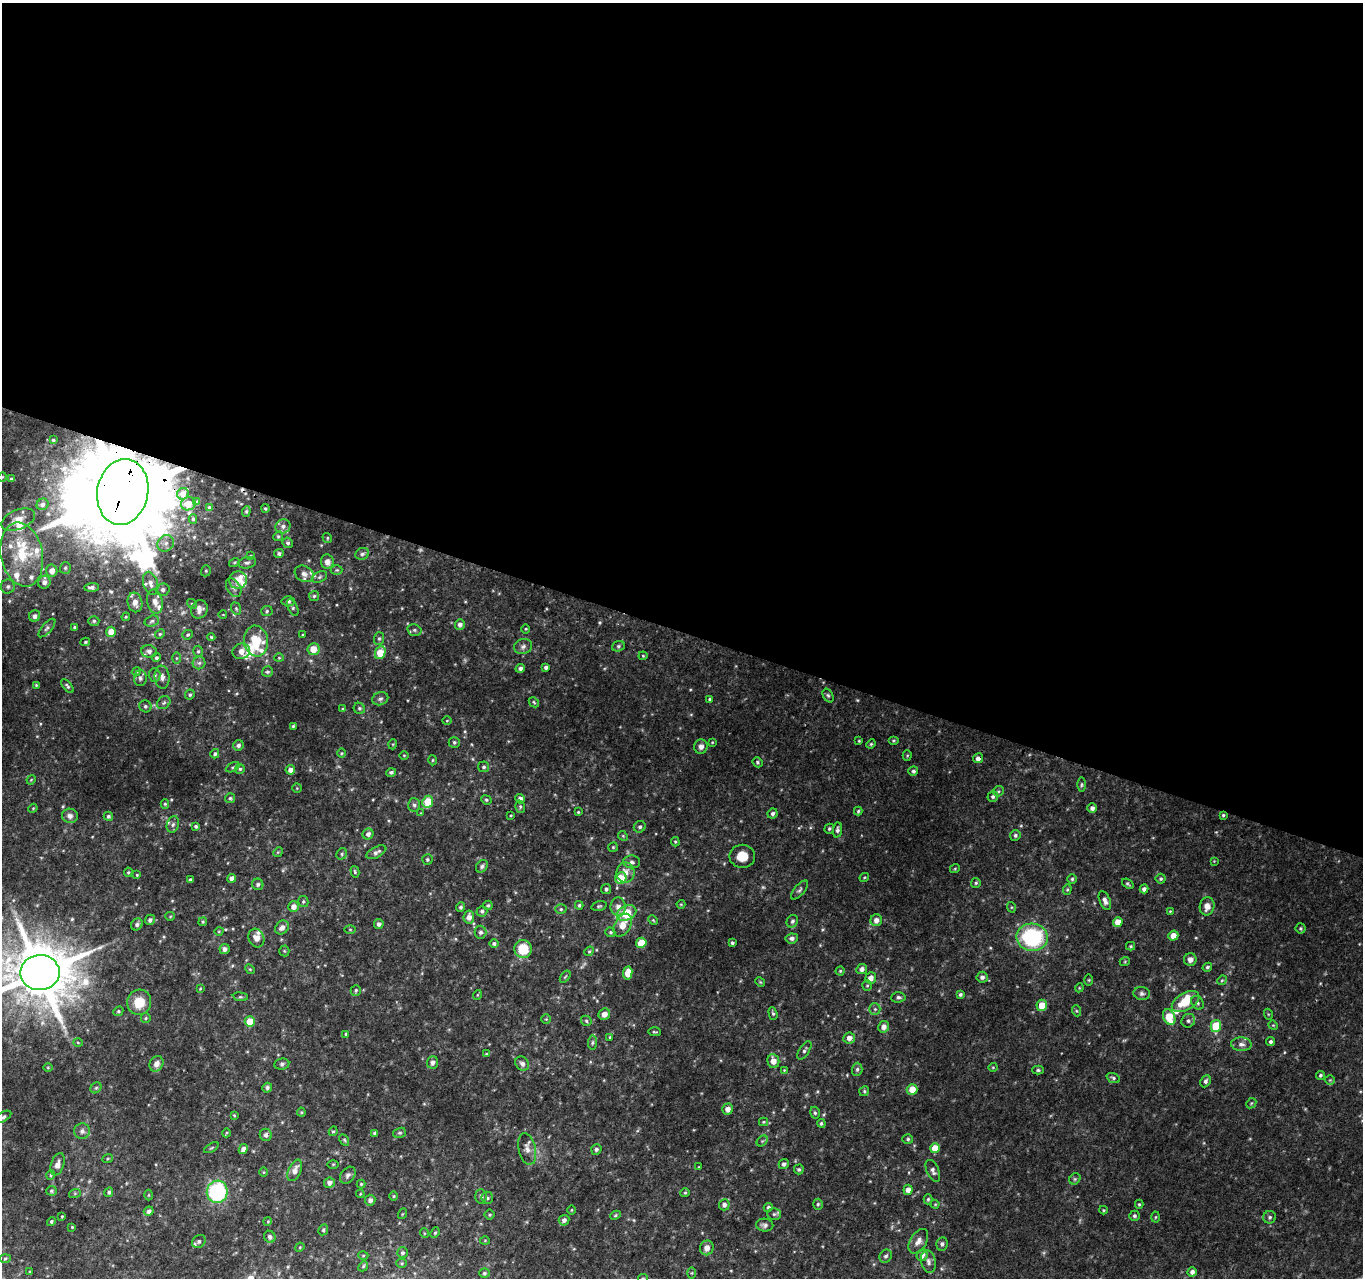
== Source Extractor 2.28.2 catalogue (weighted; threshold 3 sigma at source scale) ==
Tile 3 of 4 x 4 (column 3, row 1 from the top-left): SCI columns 2746-4106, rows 4150-5425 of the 5485 x 5679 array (HDU 1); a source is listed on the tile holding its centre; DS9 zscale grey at full resolution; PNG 1365 x 1280 px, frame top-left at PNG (2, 3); each listed source drawn as its Kron ellipse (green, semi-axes under 4 px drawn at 4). Shown black and unused: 49% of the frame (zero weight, under 2 of 3 exposures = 2% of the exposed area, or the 3 px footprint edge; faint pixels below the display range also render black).
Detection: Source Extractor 2.28.2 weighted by HDU 2 'WHT'; one run over the whole footprint, this tile lists its part. Background 0.0468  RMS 0.011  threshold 0.0475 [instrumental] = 3 sigma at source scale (4.5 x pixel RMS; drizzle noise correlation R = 1.50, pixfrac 1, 0.0396/0.0396 arcsec/px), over >= 5 px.
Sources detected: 413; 6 too faint to see at this stretch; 1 cosmic-ray / hot-pixel residue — neither listed nor drawn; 23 inside a brighter listed object's ellipse — not listed separately; the other 383 listed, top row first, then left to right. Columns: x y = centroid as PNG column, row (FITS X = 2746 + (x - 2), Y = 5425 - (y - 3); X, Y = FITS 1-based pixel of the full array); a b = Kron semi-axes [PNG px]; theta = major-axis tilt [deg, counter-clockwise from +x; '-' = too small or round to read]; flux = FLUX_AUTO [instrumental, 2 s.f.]
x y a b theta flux
53 440 2 2 - 0.97
2 477 5 3 - 0.83
11 479 3 3 - 1.3
123 492 33 25 79 22000
183 494 6 5 - 5.3
197 502 4 3 - 1.3
42 504 6 5 - 3.1
188 504 7 6 - 9.7
209 507 3 3 - 1.4
265 508 4 3 - 1.5
246 511 5 4 - 1.6
193 519 5 4 - 1.2
18 520 17 9 21 11
283 526 7 7 - 4.6
278 536 5 4 - 1.6
327 538 5 4 - 1.5
166 543 9 7 45 5.9
288 543 5 5 - 2.5
22 554 32 21 -79 56
279 554 5 4 - 2.3
362 554 7 5 25 2.9
251 556 4 3 - 0.89
234 562 5 4 - 1.3
327 562 7 6 - 7.5
247 563 9 5 10 2.6
65 568 6 5 - 1.9
337 570 6 5 - 1.7
52 571 6 5 - 7.7
206 571 6 4 70 1.6
304 574 10 7 -30 5.1
319 577 8 5 27 2.6
238 580 9 8 - 11
44 582 6 6 - 4.8
151 583 12 7 -73 6.1
8 586 7 7 - 3
91 587 7 4 1 3.5
234 588 10 6 -58 4
163 590 7 6 - 3.3
314 596 5 5 - 1.9
288 601 6 5 - 2.9
135 602 10 7 -79 9.1
155 602 12 7 -77 7.2
192 604 5 4 - 1.4
293 607 9 4 -64 2.1
199 609 9 8 - 5.5
236 609 6 4 -68 1.7
267 611 6 5 - 1.9
223 615 4 3 - 0.66
35 616 6 5 - 4.1
126 617 4 4 - 0.92
94 621 5 5 - 2
152 621 7 5 18 2.4
460 624 5 5 - 4.2
75 627 4 3 - 1.8
47 628 11 5 48 2.9
526 629 5 3 - 0.98
414 630 7 5 -16 2.6
111 632 5 5 - 12
160 634 5 4 - 1.5
188 635 5 4 - 1.7
303 635 3 3 - 1
211 637 4 4 - 1.2
379 638 6 5 - 2
256 641 15 12 -81 36
85 642 5 3 - 1.3
523 646 9 7 19 3.7
618 646 6 5 - 1.9
313 649 6 6 - 14
149 651 8 6 -5 3.9
198 651 5 5 - 1.8
241 651 9 7 17 7.8
380 653 7 5 68 23
643 656 4 4 - 1.1
156 658 4 4 - 2
176 658 5 3 - 1.3
279 658 4 4 - 1.1
199 663 6 6 - 2.8
546 667 4 3 - 2.9
520 668 5 4 - 3.2
136 672 5 3 - 1.1
267 672 5 5 - 2.1
155 675 6 6 - 2.8
162 677 11 7 -84 5.5
140 678 8 6 89 3.1
36 685 3 3 - 1.1
67 686 8 4 -51 1.9
190 694 5 4 - 1.9
828 695 7 5 -62 2.2
380 699 8 6 21 3
710 699 4 3 - 1.5
534 702 6 4 -46 1.4
164 703 7 5 43 2.2
145 706 6 5 - 2.3
359 708 6 5 - 2.1
343 709 4 4 - 1.5
447 721 5 3 - 0.84
293 726 3 3 - 1.4
859 741 4 3 - 1
893 741 5 3 - 1.2
454 742 5 5 - 2
712 742 4 3 - 0.91
393 744 5 3 - 1
871 744 5 4 - 1.3
238 745 5 5 - 3.2
701 747 7 6 - 4.6
342 753 5 3 - 0.97
215 754 5 4 - 2.2
404 755 4 3 - 0.88
907 755 5 4 - 1.2
978 758 5 5 - 4.7
433 760 5 3 - 1
757 762 5 4 - 1.7
233 767 7 4 27 1.7
484 767 5 5 - 2
240 769 5 4 - 1.8
290 770 5 4 - 5.9
913 771 5 5 - 2.3
391 772 5 4 - 2.1
31 780 5 4 - 1
1081 785 7 3 89 1.5
297 788 4 4 - 1.1
998 791 6 5 - 1.5
993 797 5 5 - 2.3
230 798 5 5 - 1.9
520 799 5 4 - 4.3
486 800 5 4 - 1.6
428 802 6 5 - 27
165 804 4 4 - 1.5
414 805 7 6 - 2.6
520 807 6 4 -72 1.5
33 808 4 3 - 0.93
1092 808 4 4 - 3.8
858 811 4 4 - 1.4
578 812 3 3 - 1.1
421 813 4 4 - 0.84
773 813 5 5 - 2.6
511 815 4 3 - 0.91
1223 815 3 3 - 1.4
70 816 8 7 - 5
108 816 4 4 - 2.2
173 824 8 6 73 2.9
196 826 4 4 - 2
640 827 6 5 - 2.4
829 829 5 4 - 1.7
837 830 7 4 83 2.7
368 834 5 5 - 4
1015 835 5 5 - 2.2
623 836 5 4 - 1.1
675 842 5 4 - 1.2
613 847 5 4 - 1.2
278 852 5 4 - 1.2
376 852 11 5 27 3.9
342 854 6 5 - 1.8
742 856 13 11 -2 14
427 859 5 5 - 1.6
1214 861 3 3 - 0.73
632 862 8 6 -2 3.4
482 866 7 5 49 2.6
955 868 5 3 - 0.97
128 872 5 4 - 1.3
355 872 6 4 -75 1.4
625 873 10 9 - 9.5
137 875 4 3 - 1.1
864 877 5 3 - 1.1
232 878 4 4 - 5.1
621 878 6 5 - 22
1072 879 5 4 - 1.7
1161 879 5 5 - 1.7
190 880 3 3 - 2.6
976 883 5 5 - 1.5
258 884 6 5 - 2.6
1128 884 6 4 -37 1.6
606 889 5 4 - 2.4
1067 889 5 4 - 1.3
1144 889 4 4 - 3.7
799 890 11 5 50 2.6
1105 901 10 5 -69 4.5
303 902 5 5 - 1.7
681 904 4 4 - 1
488 905 5 4 - 1.8
579 905 4 3 - 1.6
599 906 8 4 14 1.8
618 906 9 7 -89 6.4
1207 906 9 7 76 8.2
293 907 5 5 - 6.9
461 907 5 4 - 2.2
1011 907 5 3 - 1.1
561 909 5 5 - 1.8
482 911 5 5 - 2.2
1170 911 4 4 - 0.92
626 913 10 7 26 38
170 916 5 4 - 1.1
469 917 6 5 - 6.4
150 920 5 5 - 3
653 920 5 4 - 1.2
876 920 6 5 - 5.8
792 921 6 5 - 2.4
203 922 4 4 - 1.2
1118 922 5 5 - 12
137 924 6 5 - 3.2
379 924 5 4 - 3.4
623 925 12 8 60 13
282 927 7 6 - 6.1
1301 928 5 5 - 1.6
350 929 5 3 - 1.1
219 931 4 3 - 0.85
480 932 6 6 - 3
610 932 5 4 - 1.8
1173 936 5 5 - 9.3
1032 937 15 13 -3 110
256 938 9 7 -64 7.2
792 938 6 5 - 3.3
494 943 5 4 - 2.3
641 943 5 5 - 19
732 943 4 3 - 2
1130 946 4 4 - 1.2
224 949 5 5 - 4.2
523 949 9 8 - 28
284 951 5 5 - 1.4
589 951 5 4 - 1.3
1190 960 6 6 - 5.8
1125 961 5 3 - 0.91
1207 967 5 4 - 1.7
250 969 5 4 - 1.2
862 969 5 5 - 4.6
840 971 4 4 - 1.2
40 973 19 17 2 6800
628 973 7 4 82 13
565 977 7 3 54 1.2
982 977 5 5 - 3.8
871 978 6 5 - 6.7
1089 980 5 3 - 1.1
1222 980 5 4 - 1.3
760 982 5 4 - 1.1
867 986 5 5 - 1.6
1079 988 4 3 - 0.88
200 989 4 3 - 0.85
356 990 5 5 - 1.7
960 994 4 3 - 2
1142 994 8 6 -10 2.9
477 995 5 3 - 0.88
240 997 7 4 -7 1.5
898 997 7 5 3 2.6
139 1002 13 12 - 21
1186 1002 15 8 30 26
1197 1003 7 5 -54 2.3
1042 1005 5 5 - 17
875 1009 6 5 - 2.2
118 1011 5 4 - 1.5
1077 1011 5 3 - 1.3
773 1013 6 4 -72 1.9
604 1014 6 5 - 7.9
1268 1014 5 3 - 1
1169 1017 8 5 -65 29
146 1018 5 4 - 1.3
546 1019 4 4 - 1.2
250 1021 5 5 - 20
586 1021 6 4 -47 1.7
1188 1021 7 6 - 3.1
1273 1025 5 4 - 1.1
1216 1026 6 5 - 37
884 1027 5 5 - 6.4
655 1032 6 3 -2 1.3
346 1034 4 4 - 1.5
610 1037 4 4 - 1.1
849 1038 6 5 - 6.3
1271 1042 4 4 - 2
78 1043 5 3 - 0.94
592 1043 7 4 84 1.8
1241 1044 10 7 -2 5
804 1050 10 5 57 2.7
486 1054 4 4 - 1
773 1061 7 6 - 9.3
432 1062 6 5 - 4.2
156 1064 8 6 61 5.6
282 1064 7 5 9 2.4
522 1064 7 6 - 3.7
993 1067 4 4 - 1.1
48 1068 5 3 - 0.93
857 1069 6 5 - 2.4
784 1070 4 4 - 0.84
1038 1070 6 4 0 1.8
1320 1075 5 4 - 2
1113 1078 7 4 -21 2.1
1330 1080 5 5 - 1.4
1205 1081 6 5 - 2.9
96 1088 6 5 - 1.6
267 1088 5 4 - 3.1
912 1089 5 5 - 13
864 1091 5 4 - 1.6
1251 1103 6 4 45 1.3
728 1109 5 5 - 6.8
301 1112 4 4 - 1.2
815 1113 6 4 -73 1.9
234 1115 4 4 - 1.1
3 1117 9 4 32 2.3
763 1122 4 4 - 1.2
821 1123 4 4 - 1.9
82 1131 8 7 - 4.1
333 1131 5 4 - 1.3
226 1133 4 3 - 1
375 1133 4 4 - 2
400 1133 6 5 - 1.8
266 1135 6 6 - 4
908 1139 5 4 - 1.6
344 1140 6 4 -60 1.5
762 1141 6 4 44 1.5
211 1148 8 3 29 1.4
935 1148 5 5 - 17
243 1149 5 4 - 4.5
527 1149 16 8 -77 7.1
596 1149 5 5 - 2.7
108 1158 5 3 - 1.1
58 1164 11 6 71 6.5
333 1164 5 3 - 0.95
784 1164 5 5 - 2.8
699 1167 4 2 - 0.68
799 1169 5 5 - 1.9
295 1170 11 6 66 7.2
933 1171 11 6 -66 4
264 1172 5 3 - 0.91
51 1175 5 4 - 1.3
348 1175 9 6 51 3.2
1075 1179 6 5 - 1.6
329 1183 5 5 - 4.3
361 1184 4 4 - 1.1
908 1190 5 4 - 5.8
51 1191 5 5 - 2.2
109 1192 5 4 - 2.1
217 1192 11 10 - 100
75 1193 6 4 19 1.1
685 1193 5 4 - 1.3
360 1194 4 4 - 1.1
148 1195 5 3 - 0.98
393 1196 5 3 - 1
481 1196 7 5 -88 2.6
487 1198 6 5 - 2.6
928 1199 5 4 - 1.6
370 1200 5 5 - 3.5
818 1204 5 4 - 1.6
935 1204 4 4 - 1
1139 1204 4 4 - 1.3
724 1205 5 5 - 4
768 1207 4 4 - 2.1
572 1210 5 3 - 0.87
1103 1210 4 4 - 1.2
149 1211 5 4 - 4.5
402 1214 5 3 - 0.92
774 1214 7 5 2 2.2
490 1215 5 5 - 1.4
615 1215 5 4 - 1.4
62 1216 3 2 - 0.97
1134 1216 5 5 - 2.2
1156 1217 5 3 - 1.1
1270 1217 6 6 - 2.4
564 1220 5 5 - 4
268 1221 4 3 - 0.96
51 1222 4 4 - 1.7
765 1225 8 6 -3 3.4
72 1227 3 3 - 0.84
323 1230 6 4 62 1.7
424 1233 5 3 - 0.91
435 1233 5 4 - 1.4
270 1237 6 5 - 4
485 1240 5 3 - 0.95
199 1241 7 6 - 2.7
918 1241 13 8 59 6.5
942 1244 7 5 79 2.5
300 1247 5 3 - 1.1
707 1248 7 6 - 6.6
402 1253 5 5 - 2.1
363 1255 5 3 - 1
922 1255 6 5 - 6.3
886 1256 7 6 - 2.7
5 1258 6 4 3 1.5
928 1262 11 7 -77 4.5
402 1263 5 4 - 1.4
363 1266 5 4 - 1.5
30 1272 3 3 - 1.1
1192 1272 4 4 - 4.3
484 1273 5 4 - 1.8
692 1273 5 3 - 1.1
643 1278 5 4 - 1.3
Overlapping masked pixels (flux is a lower limit): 2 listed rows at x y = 123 492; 978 758
Isophote crosses this tile's border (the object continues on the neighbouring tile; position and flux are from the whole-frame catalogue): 3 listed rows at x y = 40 973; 3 1117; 643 1278